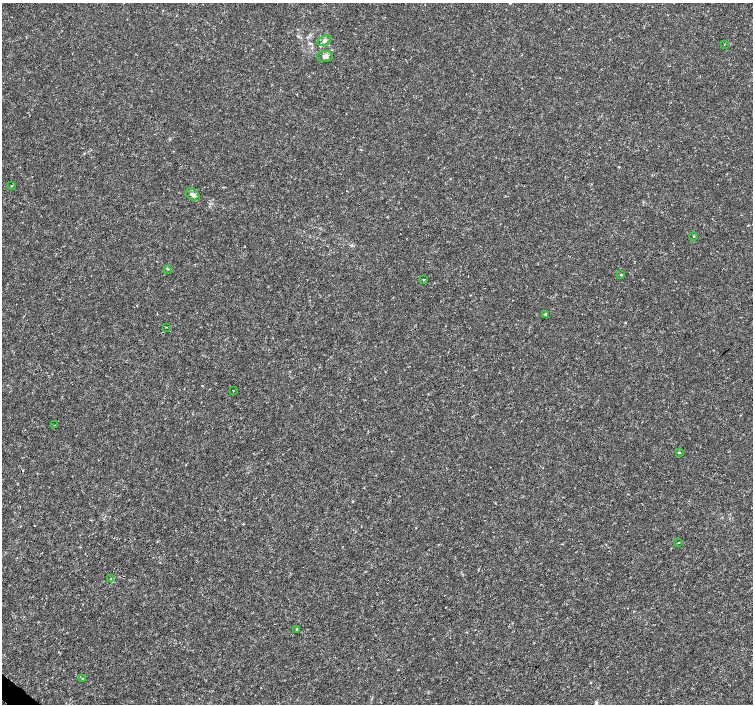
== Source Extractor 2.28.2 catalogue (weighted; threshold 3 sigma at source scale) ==
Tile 7 of 4 x 4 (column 3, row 2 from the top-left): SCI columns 3001-4501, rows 2981-4384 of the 6008 x 6026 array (HDU 1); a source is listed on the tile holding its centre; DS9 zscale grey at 2 x 2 block average (1 PNG px = mean of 2 x 2 image px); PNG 755 x 706 px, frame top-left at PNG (2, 3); each listed source drawn as its Kron ellipse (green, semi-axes under 4 px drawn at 4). Shown black and unused: <1% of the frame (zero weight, under 3 of 4 exposures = <1% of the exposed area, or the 3 px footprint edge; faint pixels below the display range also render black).
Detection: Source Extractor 2.28.2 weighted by HDU 2 'WHT'; one run over the whole footprint, this tile lists its part. Background 9.38e-04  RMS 9.4e-04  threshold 0.00421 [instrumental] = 3 sigma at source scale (4.5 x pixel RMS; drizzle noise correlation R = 1.50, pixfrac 1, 0.0396/0.0396 arcsec/px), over >= 5 px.
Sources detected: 20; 1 cosmic-ray / hot-pixel residue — neither listed nor drawn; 1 inside a brighter listed object's ellipse — not listed separately; the other 18 listed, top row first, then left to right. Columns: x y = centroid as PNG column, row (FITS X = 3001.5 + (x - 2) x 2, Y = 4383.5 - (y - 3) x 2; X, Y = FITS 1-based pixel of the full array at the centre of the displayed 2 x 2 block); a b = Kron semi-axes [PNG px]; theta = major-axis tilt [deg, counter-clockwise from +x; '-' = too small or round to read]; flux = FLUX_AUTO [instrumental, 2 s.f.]
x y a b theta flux
324 41 7 4 30 0.71
724 44 2 2 - 0.097
325 56 8 5 4 0.87
11 185 2 2 - 0.11
193 194 7 5 -34 0.91
694 237 2 2 - 0.14
168 269 3 2 - 0.14
621 274 3 2 - 0.13
423 280 2 2 - 0.16
546 314 2 2 - 0.57
166 327 2 2 - 0.081
233 391 2 2 - 0.097
55 425 2 2 - 0.1
679 452 2 2 - 0.27
679 542 2 2 - 0.096
111 579 3 3 - 0.25
297 629 4 2 - 0.18
82 678 2 2 - 0.11
Diffuse or blended objects may show on this block-average render without a row.